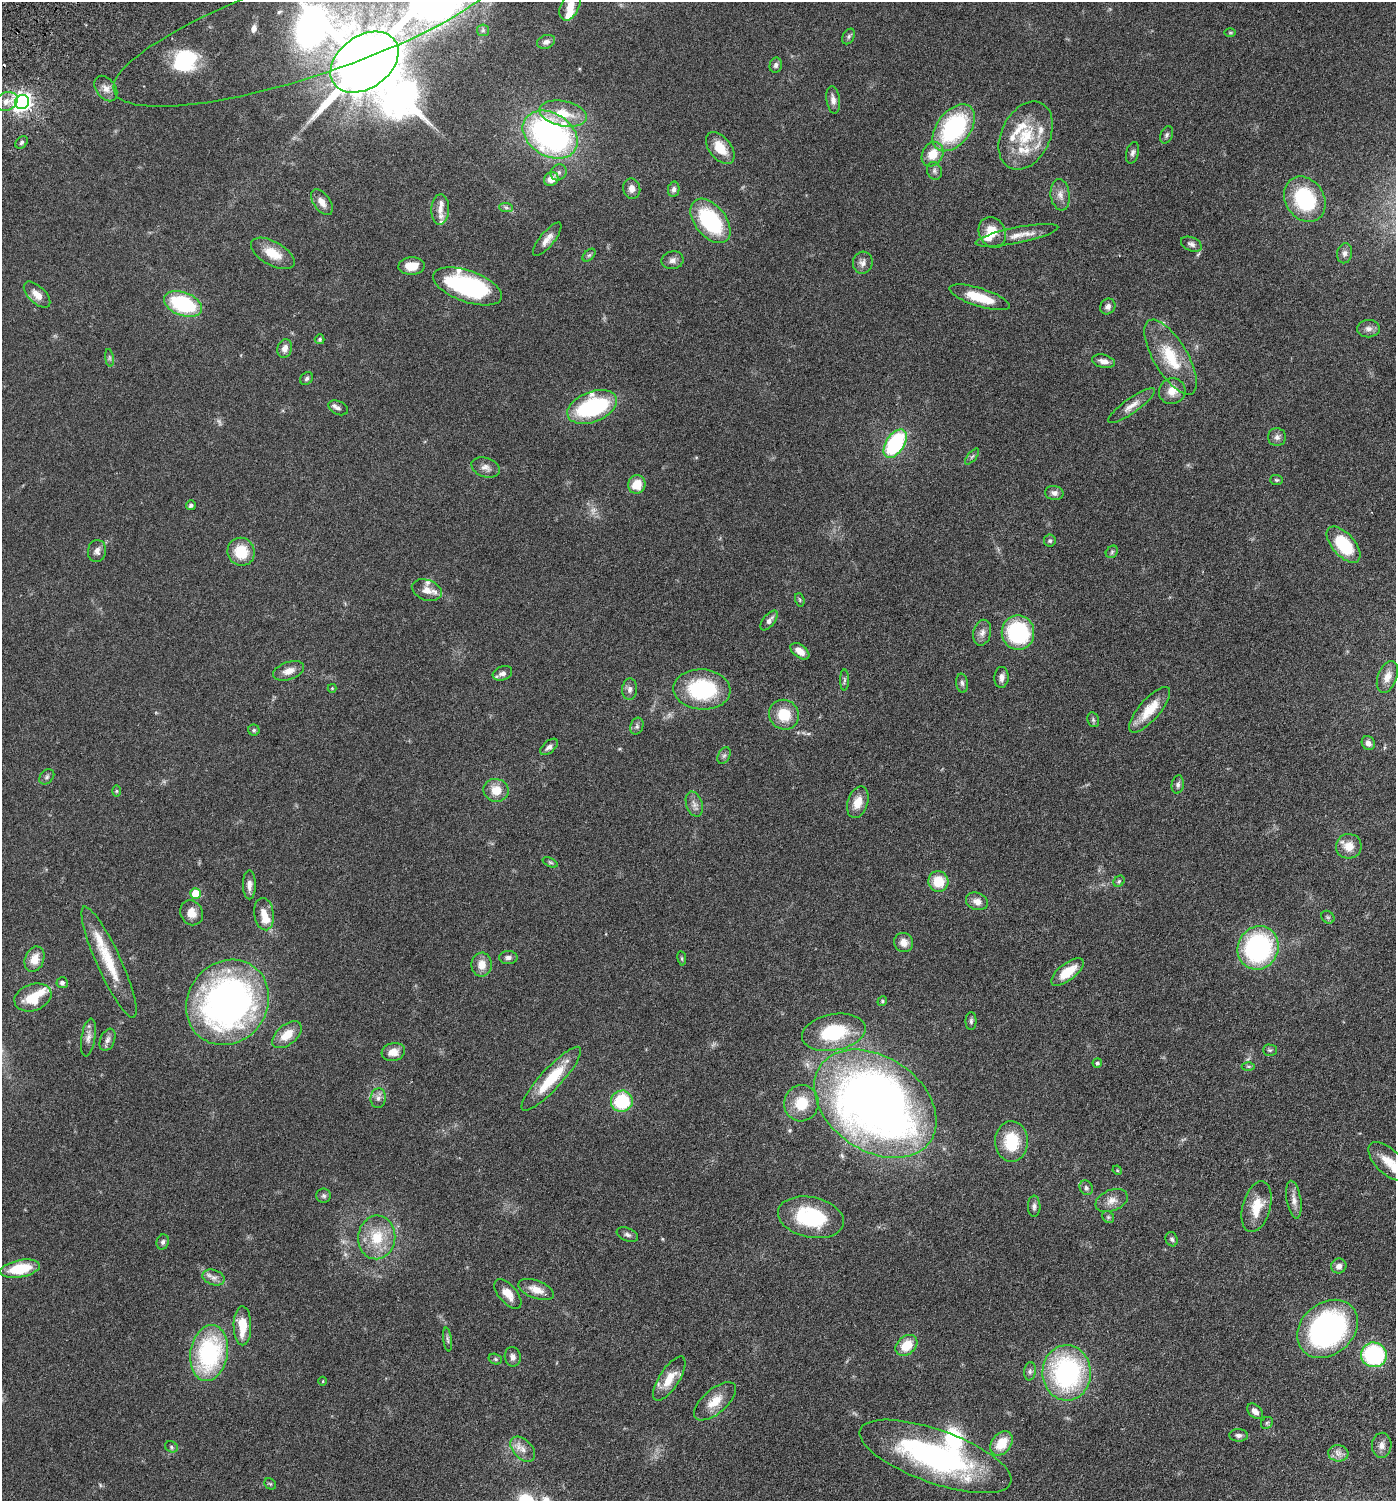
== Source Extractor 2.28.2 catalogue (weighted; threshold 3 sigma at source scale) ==
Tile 6 of 4 x 4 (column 2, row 2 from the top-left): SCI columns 1646-3039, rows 3096-4594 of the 6205 x 6192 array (HDU 1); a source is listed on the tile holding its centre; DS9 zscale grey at full resolution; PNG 1398 x 1503 px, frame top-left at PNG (2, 2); each listed source drawn as its Kron ellipse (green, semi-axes under 4 px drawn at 4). Shown black and unused: <1% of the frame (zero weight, under 3 of 6 exposures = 6% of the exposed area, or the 3 px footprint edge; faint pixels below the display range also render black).
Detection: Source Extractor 2.28.2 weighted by HDU 2 'WHT'; one run over the whole footprint, this tile lists its part. Background 0.0912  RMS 0.0046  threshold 0.0187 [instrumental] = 3 sigma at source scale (4.09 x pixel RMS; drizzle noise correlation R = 1.36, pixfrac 0.8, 0.05/0.05 arcsec/px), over >= 5 px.
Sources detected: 202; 3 too faint to see at this stretch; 1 inside a brighter object's white glare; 1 cosmic-ray / hot-pixel residue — neither listed nor drawn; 18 inside a brighter listed object's ellipse — not listed separately; the other 179 listed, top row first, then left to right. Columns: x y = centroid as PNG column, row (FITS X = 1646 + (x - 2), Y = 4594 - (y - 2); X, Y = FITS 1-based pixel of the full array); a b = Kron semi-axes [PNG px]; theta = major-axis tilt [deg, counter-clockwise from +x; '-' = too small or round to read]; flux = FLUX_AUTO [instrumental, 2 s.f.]
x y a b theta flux
570 6 15 9 64 4.6
311 26 208 49 19 260
483 30 6 5 - 0.75
1230 33 6 4 0 0.43
849 36 8 5 61 0.92
546 42 9 6 21 1.7
364 62 37 26 36 6600
776 65 8 6 78 1.2
106 89 14 9 -53 3.2
833 100 14 7 -82 2.2
6 101 12 9 21 3.2
22 102 7 7 - 200
563 114 24 12 -12 10
954 128 27 16 51 48
550 135 29 21 -32 120
1167 135 9 6 67 1.1
1026 136 36 24 64 18
22 142 7 5 48 0.94
720 148 18 11 -52 7.9
1133 153 11 6 75 1.3
933 154 13 10 60 7
934 171 9 7 -71 1.2
559 172 8 7 - 1.5
551 179 7 6 - 4
632 189 10 8 -77 2.4
674 189 7 5 79 1.3
1060 195 16 9 -82 3
1305 199 24 19 -56 30
322 202 15 8 -55 3.5
506 207 7 4 -2 0.82
440 209 15 9 87 3.6
710 221 25 15 -51 37
992 232 16 13 -63 7.6
1017 235 42 8 11 5.7
547 239 21 7 51 3.3
1191 244 11 6 -23 1.5
273 253 24 12 -29 8.3
1345 253 10 7 77 1.7
589 255 8 4 44 0.84
673 260 11 9 10 2
863 263 11 10 - 2.3
412 266 13 8 4 6.3
467 286 36 15 -19 58
37 295 16 8 -44 4.1
980 297 31 9 -18 11
183 304 20 11 -20 34
1108 307 8 7 - 1.6
1368 329 11 8 2 2.1
320 339 5 5 - 0.76
285 348 9 7 71 2.3
1171 357 42 17 -59 17
109 358 9 4 -82 0.9
1103 361 12 6 -14 2.1
307 378 7 5 46 0.9
1172 391 13 13 - 4.7
1131 406 28 7 35 3.7
592 407 26 15 21 46
338 408 10 6 -25 1.4
1277 437 9 9 - 1.7
895 444 16 9 56 41
972 456 10 3 50 0.7
486 467 15 9 -19 2.5
1276 480 6 5 - 0.62
637 484 9 8 - 7.2
1054 493 9 7 -11 1.8
191 505 5 5 - 1.1
1050 541 6 6 - 0.81
1344 545 22 11 -48 21
97 551 11 9 82 2
241 552 14 13 - 11
1112 552 7 5 48 0.77
427 590 15 10 -20 3.9
800 600 7 4 -73 0.56
769 620 12 6 51 1.9
1018 632 17 16 - 39
982 633 13 9 77 2.5
800 651 11 6 -37 4.2
289 671 16 9 19 3.6
502 673 10 7 21 2
1001 677 10 7 86 2
1387 677 17 9 69 3.6
844 680 10 4 90 0.9
962 683 9 6 -82 1.1
332 688 4 4 - 0.38
630 689 10 7 87 1.8
702 689 28 20 -4 34
1150 710 29 10 49 9.9
784 715 15 14 - 10
1093 720 8 5 -70 0.8
637 726 9 6 71 1.2
254 730 5 5 - 0.86
1368 743 7 6 - 1.8
549 747 10 6 42 1.6
724 755 9 5 62 1.1
47 777 8 6 46 1
1178 785 9 6 79 1.1
496 790 12 11 - 6.4
116 791 6 4 -90 0.5
858 802 16 10 72 5.5
694 804 13 8 -72 2.3
1349 846 13 12 - 5
550 862 8 4 -23 0.62
1119 881 6 5 - 0.7
938 882 10 10 - 9.5
249 885 14 6 -90 2.4
195 893 5 5 - 8.7
977 901 11 8 -19 2.8
192 913 13 11 -62 4.5
264 914 16 9 -83 4.8
1328 917 7 5 -43 0.79
904 943 10 9 - 3.4
1258 948 22 20 63 64
508 957 9 6 0 1.5
682 958 7 4 -82 0.59
34 959 13 9 69 5.5
109 962 61 12 -66 15
482 965 12 10 -89 4.5
1067 972 19 8 38 9.2
62 983 6 5 - 1
33 997 19 13 20 10
882 1001 5 4 - 0.54
228 1002 44 39 52 170
971 1021 9 5 89 1
834 1032 32 18 11 25
287 1035 17 10 40 6.6
88 1037 19 7 80 2.6
108 1040 12 7 67 1.8
1270 1050 7 5 -1 0.73
393 1052 12 9 14 4.7
1097 1063 5 4 - 0.86
1248 1066 6 4 0 0.62
551 1079 42 10 47 17
378 1098 10 7 83 1.8
622 1101 11 10 - 23
801 1103 18 17 - 11
875 1104 67 47 -35 370
1011 1141 20 16 -89 15
1388 1161 24 12 -45 7.2
1117 1170 5 4 - 0.38
1086 1188 7 6 - 1.1
324 1196 7 7 - 1
1112 1200 17 10 22 3.6
1294 1200 19 7 -80 2.9
1034 1206 11 6 -90 1.4
1257 1207 26 14 75 9.4
811 1217 33 20 -12 30
1108 1217 6 5 - 0.72
627 1235 11 6 -23 1.3
377 1237 22 18 84 13
1172 1239 7 6 - 0.98
163 1242 7 6 - 1.1
1339 1266 8 7 - 2.1
20 1269 20 8 10 15
214 1277 11 7 -17 2.1
536 1290 18 9 -20 4.9
508 1294 18 9 -49 4.6
242 1326 19 9 -89 9.2
1327 1329 33 26 40 94
448 1340 12 4 -82 0.92
906 1345 12 9 40 8.8
209 1353 28 18 80 51
1374 1355 13 12 - 48
513 1357 10 8 -79 1.9
495 1359 7 5 -16 0.72
1030 1371 9 6 81 1.1
1067 1373 28 24 -89 70
669 1379 25 10 57 8
323 1381 4 3 - 0.36
715 1401 26 12 41 7.1
1255 1411 9 6 -45 2.3
1267 1423 6 5 - 0.66
1238 1435 9 6 -3 1.5
1001 1443 13 9 51 9.2
1382 1445 12 10 86 2.4
171 1447 7 5 -25 0.85
523 1449 15 9 -46 3.5
1338 1453 10 8 -7 2.3
935 1456 80 26 -20 97
270 1484 6 5 - 0.52
Isophote crosses this tile's border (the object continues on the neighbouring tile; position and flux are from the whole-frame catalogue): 3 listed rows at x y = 570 6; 311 26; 364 62